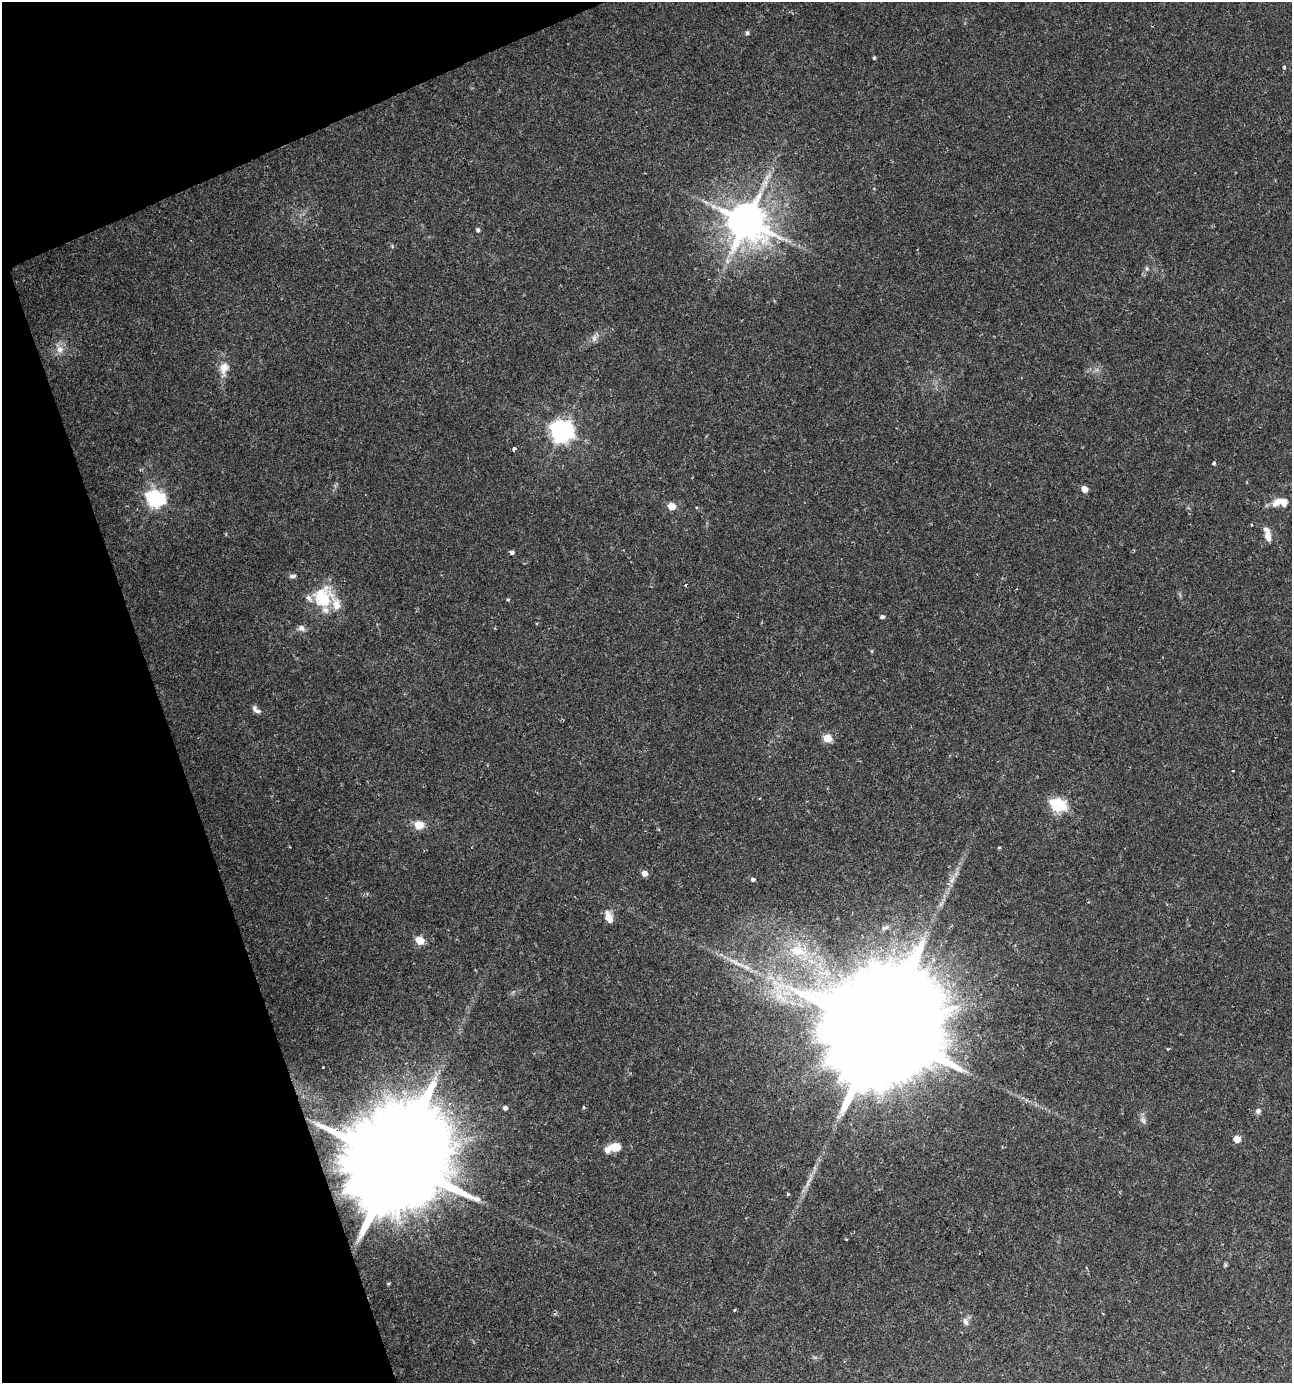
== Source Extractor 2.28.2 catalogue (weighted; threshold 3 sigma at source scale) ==
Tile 5 of 4 x 4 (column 1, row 2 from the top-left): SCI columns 132-1421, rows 2763-4143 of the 5368 x 5526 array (HDU 1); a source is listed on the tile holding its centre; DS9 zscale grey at full resolution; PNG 1294 x 1385 px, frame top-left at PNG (2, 2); no overlay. Shown black and unused: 17% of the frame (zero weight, under 2 of 3 exposures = <1% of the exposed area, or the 3 px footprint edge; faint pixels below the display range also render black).
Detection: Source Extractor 2.28.2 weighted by HDU 2 'WHT'; one run over the whole footprint, this tile lists its part. Background 0.0424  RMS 0.0033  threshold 0.015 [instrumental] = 3 sigma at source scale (4.5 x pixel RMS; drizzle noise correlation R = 1.50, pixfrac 1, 0.0396/0.0396 arcsec/px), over >= 5 px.
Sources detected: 55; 1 cosmic-ray / hot-pixel residue — not listed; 4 inside a brighter listed object's ellipse — not listed separately; the other 50 listed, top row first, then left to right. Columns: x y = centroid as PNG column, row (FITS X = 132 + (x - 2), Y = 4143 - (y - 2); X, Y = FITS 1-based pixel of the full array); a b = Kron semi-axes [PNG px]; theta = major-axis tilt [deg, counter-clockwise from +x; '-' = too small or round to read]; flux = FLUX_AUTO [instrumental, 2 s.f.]
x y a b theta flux
747 33 6 5 - 0.58
874 58 4 3 - 0.47
1284 67 4 4 - 0.38
768 176 15 4 51 1.9
746 221 11 10 - 1100
478 230 5 4 - 0.78
727 261 9 4 -82 1.1
1147 269 6 6 - 0.72
594 338 11 6 76 1.4
60 350 10 9 - 2.2
224 368 16 12 64 3.6
562 431 8 7 - 240
514 449 4 3 - 1.5
1214 463 4 3 - 0.6
1084 489 5 4 - 4
156 499 8 6 -23 100
1280 502 23 12 2 4.9
672 506 5 5 - 8.6
1252 525 3 2 - 0.26
1268 536 12 7 -77 3
512 552 5 4 - 0.89
293 576 10 5 8 0.82
686 585 3 3 - 0.49
323 598 24 20 82 16
508 600 5 3 - 0.32
882 617 5 4 - 0.8
301 628 9 7 -34 1.3
871 651 5 4 - 0.3
256 709 13 6 -42 1.3
827 738 5 5 - 10
1058 805 7 6 - 58
419 825 5 5 - 12
999 847 5 3 - 0.33
644 873 5 4 - 3.2
753 879 4 4 - 0.79
952 880 9 4 53 1.2
609 917 15 9 -69 2.8
420 940 5 5 - 11
797 950 16 10 -15 7.8
736 962 33 5 -26 4.3
881 1030 49 28 -74 18000
583 1107 5 3 - 0.29
505 1108 4 4 - 1
1258 1111 7 6 - 1.1
1143 1120 11 7 -61 1.2
1237 1139 5 5 - 5.5
616 1147 11 9 -13 3.9
396 1162 34 25 -76 10000
1086 1267 3 2 - 0.25
966 1322 11 6 -62 1.4
Overlapping masked pixels (flux is a lower limit): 1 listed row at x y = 396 1162